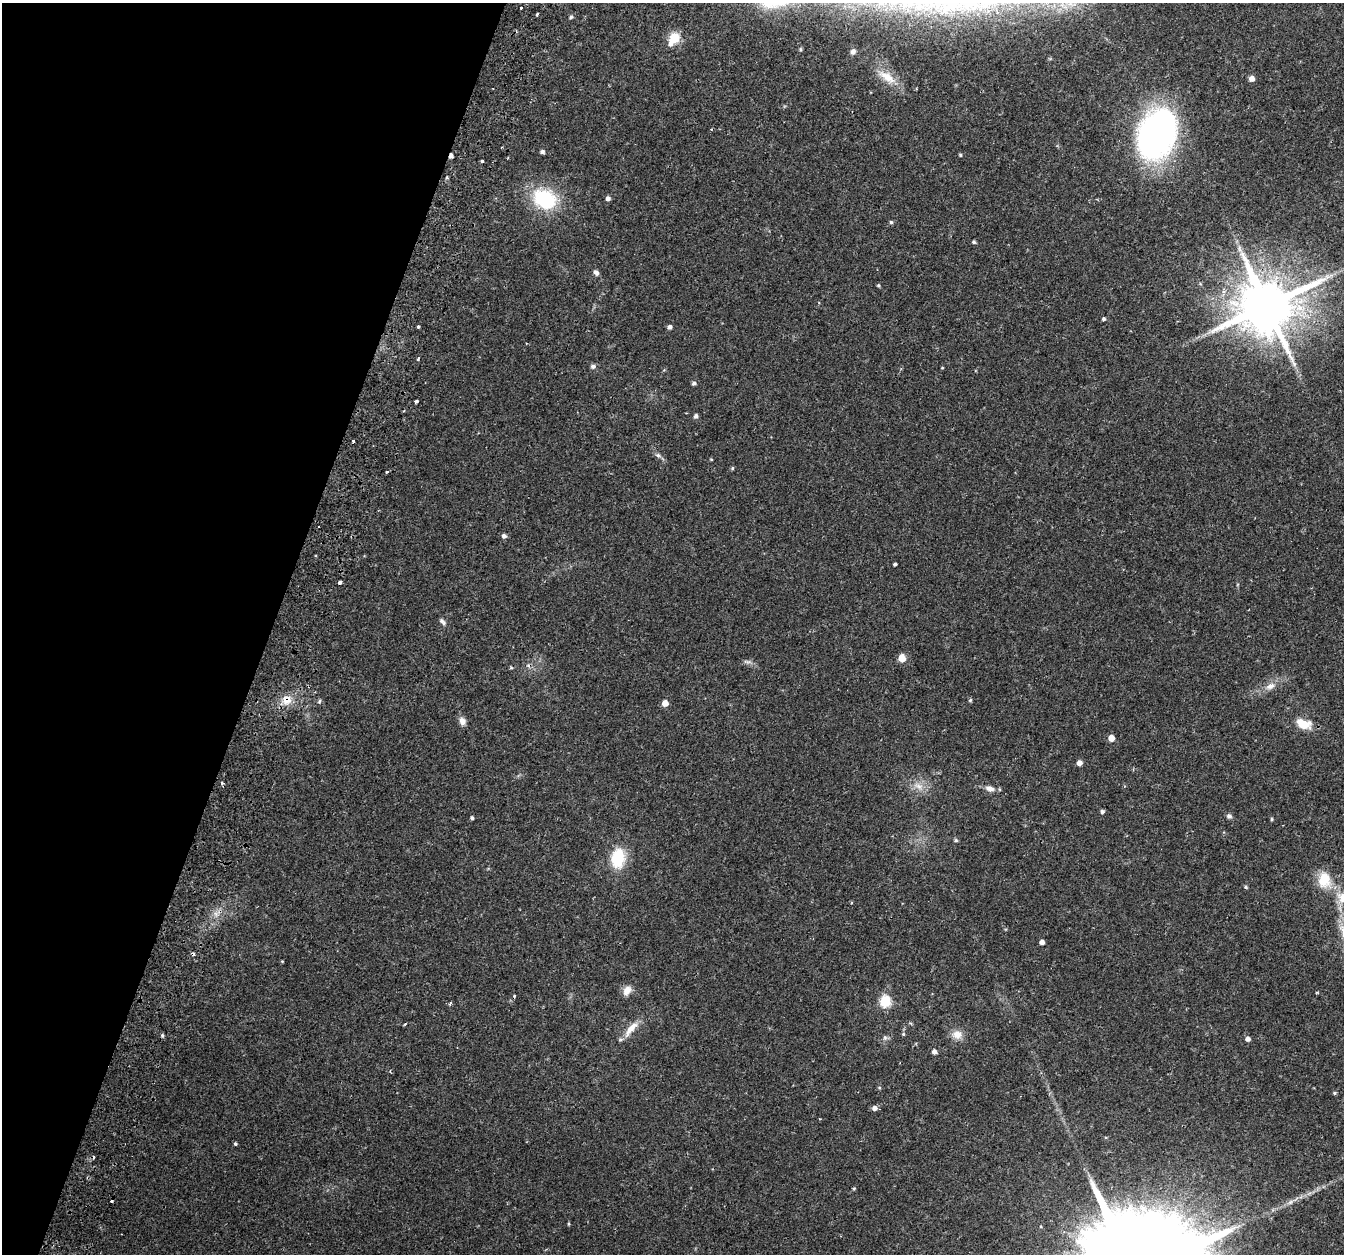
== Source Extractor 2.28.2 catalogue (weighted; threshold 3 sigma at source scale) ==
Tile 9 of 4 x 4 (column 1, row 3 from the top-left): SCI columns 69-1410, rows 1546-2797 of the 5514 x 5654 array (HDU 1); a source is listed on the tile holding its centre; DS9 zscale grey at full resolution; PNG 1346 x 1256 px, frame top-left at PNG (2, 3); no overlay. Shown black and unused: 20% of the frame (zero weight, under 2 of 3 exposures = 5% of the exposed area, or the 3 px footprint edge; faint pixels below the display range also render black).
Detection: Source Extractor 2.28.2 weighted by HDU 2 'WHT'; one run over the whole footprint, this tile lists its part. Background 0.0481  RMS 0.0041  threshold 0.0184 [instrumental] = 3 sigma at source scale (4.5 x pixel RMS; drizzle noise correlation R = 1.50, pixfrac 1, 0.0396/0.0396 arcsec/px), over >= 5 px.
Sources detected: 88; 7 cosmic-ray / hot-pixel residue — not listed; the other 81 listed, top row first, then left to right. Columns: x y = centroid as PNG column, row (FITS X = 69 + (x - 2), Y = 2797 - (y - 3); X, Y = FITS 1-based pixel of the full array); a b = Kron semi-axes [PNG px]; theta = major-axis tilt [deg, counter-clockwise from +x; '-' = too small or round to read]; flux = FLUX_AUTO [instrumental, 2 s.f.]
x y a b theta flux
521 8 3 3 - 0.94
537 14 3 2 - 1.2
571 17 5 4 - 0.78
674 38 7 5 54 28
853 51 7 6 - 1.2
887 77 28 10 -33 6.3
1251 79 5 5 - 2.9
1157 134 42 27 64 150
501 147 3 2 - 0.39
542 151 4 4 - 1.2
960 155 4 3 - 0.5
451 156 4 3 - 1.8
482 161 3 3 - 3.6
447 178 4 4 - 0.6
608 198 5 4 - 1.5
545 199 24 19 -25 27
891 222 5 4 - 0.66
974 242 5 4 - 0.6
596 272 8 5 -46 1.2
878 285 5 4 - 0.45
1267 305 16 15 - 2800
1104 319 4 4 - 0.83
418 327 3 3 - 1.3
669 327 4 4 - 1.4
418 359 3 3 - 1.4
593 366 7 6 - 1.1
942 368 4 2 - 0.27
694 383 4 4 - 1
416 401 3 3 - 4.9
696 416 5 4 - 1.2
353 441 3 3 - 1.1
658 455 8 4 -44 0.98
711 459 4 3 - 0.3
732 468 5 4 - 0.49
387 472 3 3 - 1.3
504 536 5 5 - 1.5
895 564 3 3 - 0.77
340 582 3 3 - 5.2
442 622 11 5 -50 1.1
902 658 7 6 - 4.4
747 662 12 5 -3 1.2
1270 686 15 8 27 3.2
287 700 15 12 33 5.2
970 700 5 4 - 0.55
319 701 7 4 70 0.58
665 703 5 4 - 4.5
462 721 10 8 -70 2
1304 724 16 9 -18 7.8
1111 738 5 5 - 4.6
1079 763 5 5 - 2.5
222 783 4 4 - 0.74
918 786 15 8 -18 3.6
990 788 11 7 -16 2.5
1102 811 5 4 - 0.96
1229 816 6 5 - 1.2
472 818 4 4 - 0.83
1272 819 5 3 - 0.45
956 840 5 4 - 0.59
618 858 23 16 84 15
1324 880 23 18 -84 9.5
1246 887 5 4 - 0.62
1342 898 19 14 -64 6.3
1042 942 4 4 - 2.3
282 961 3 3 - 0.35
627 990 14 9 61 3.1
1317 992 4 3 - 0.32
885 1001 6 6 - 37
450 1003 3 3 - 1.8
910 1023 5 4 - 0.5
405 1024 4 3 - 0.37
631 1028 26 8 48 5.1
903 1034 5 5 - 0.51
957 1035 14 12 -6 3.7
885 1038 8 6 69 0.99
1248 1039 5 4 - 1.7
934 1051 5 5 - 1.7
1334 1093 5 4 - 0.55
875 1108 5 5 - 1.9
235 1144 4 4 - 0.62
854 1189 4 4 - 0.48
569 1224 5 3 - 0.45
Overlapping masked pixels (flux is a lower limit): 3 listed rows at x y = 451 156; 1267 305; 287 700
Isophote crosses this tile's border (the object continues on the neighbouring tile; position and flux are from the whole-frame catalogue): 1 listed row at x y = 1342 898